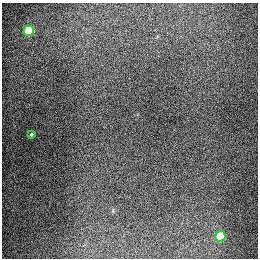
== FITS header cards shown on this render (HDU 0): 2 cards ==
NAXIS1  =                  256
NAXIS2  =                  256

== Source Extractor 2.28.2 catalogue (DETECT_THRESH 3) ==
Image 256 x 256 px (HDU 0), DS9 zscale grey, 1 PNG px = 1 image px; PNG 260 x 260 px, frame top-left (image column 1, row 256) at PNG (2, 3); each listed source drawn as its Kron ellipse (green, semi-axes under 4 px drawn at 4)
Background 1290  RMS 26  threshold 78.7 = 3 sigma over >= 5 px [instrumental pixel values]
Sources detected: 3; all 3 listed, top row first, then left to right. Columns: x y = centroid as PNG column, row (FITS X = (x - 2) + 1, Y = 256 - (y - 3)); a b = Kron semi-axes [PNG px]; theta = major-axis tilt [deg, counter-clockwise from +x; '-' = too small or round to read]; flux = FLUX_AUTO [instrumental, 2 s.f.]
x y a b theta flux
29 31 5 5 - 93000
31 134 3 3 - 2500
220 236 5 5 - 69000